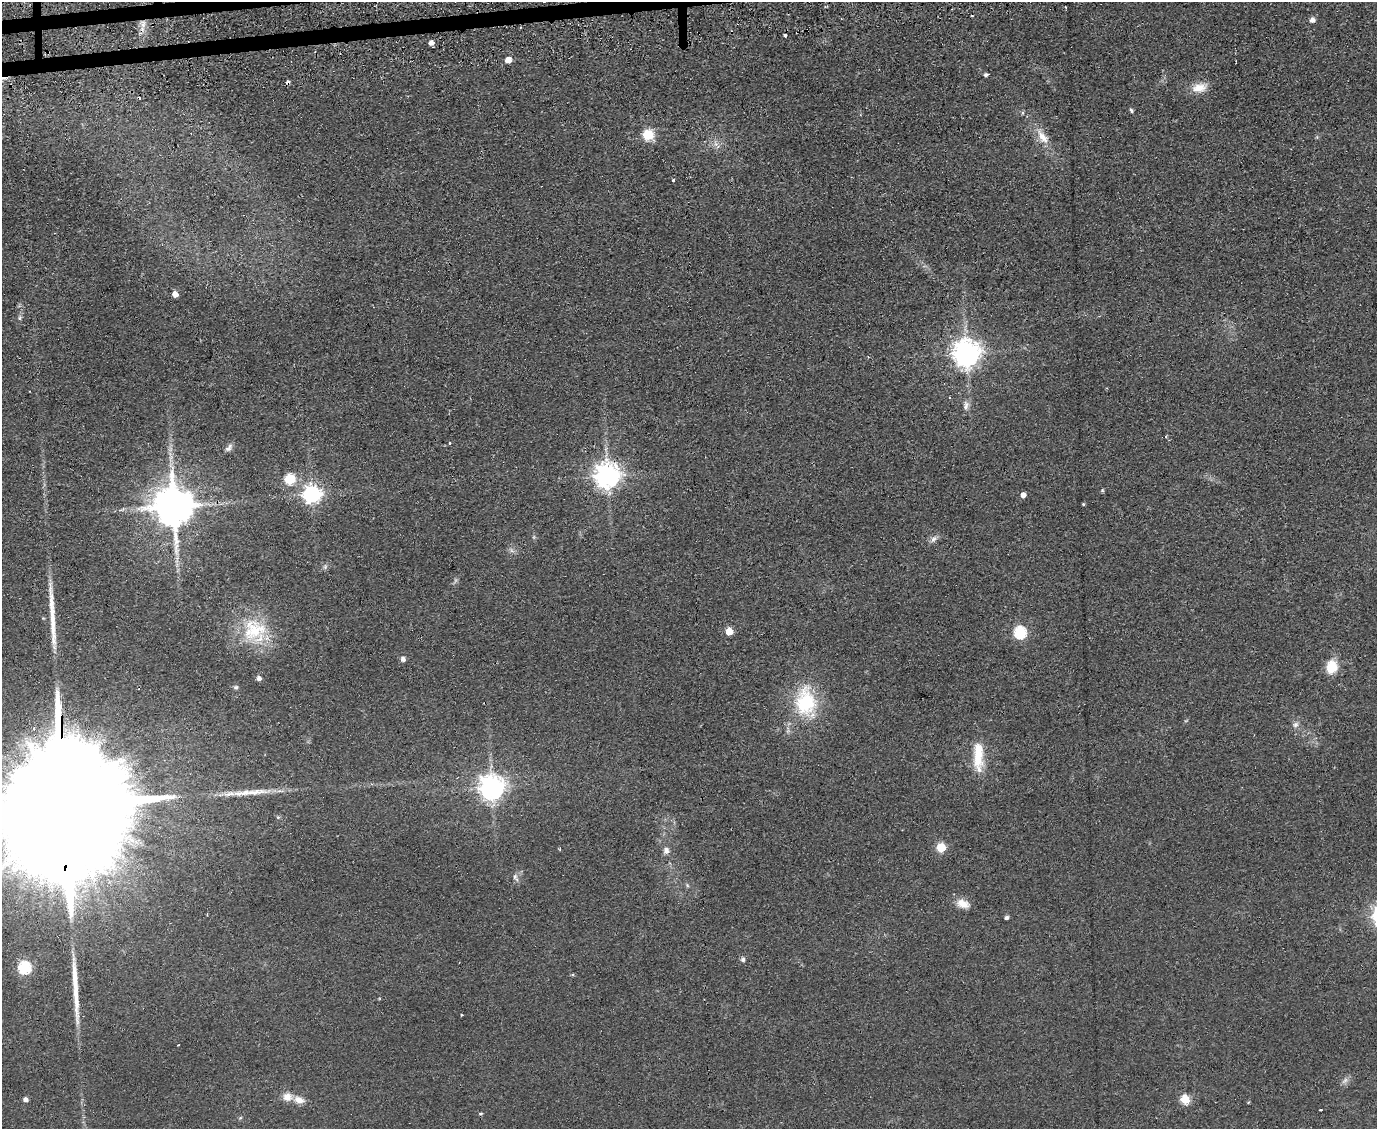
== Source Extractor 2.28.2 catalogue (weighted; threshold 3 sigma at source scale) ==
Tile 8 of 3 x 4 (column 2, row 3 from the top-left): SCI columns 1801-3175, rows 1170-2296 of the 4674 x 6921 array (HDU 1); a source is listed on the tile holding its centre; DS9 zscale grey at full resolution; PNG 1379 x 1131 px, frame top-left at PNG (2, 2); no overlay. Shown black and unused: <1% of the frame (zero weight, under 2 of 3 exposures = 3% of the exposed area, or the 3 px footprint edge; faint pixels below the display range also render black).
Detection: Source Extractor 2.28.2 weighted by HDU 2 'WHT'; one run over the whole footprint, this tile lists its part. Background 0.0634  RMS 0.0089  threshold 0.0401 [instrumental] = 3 sigma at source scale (4.5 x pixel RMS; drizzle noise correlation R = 1.50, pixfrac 1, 0.05/0.05 arcsec/px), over >= 5 px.
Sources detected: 71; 1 too faint to see at this stretch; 4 cosmic-ray / hot-pixel residue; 3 long thin detections or spike segments (spike, bleed or trail) — not listed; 1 inside a brighter listed object's ellipse — not listed separately; the other 62 listed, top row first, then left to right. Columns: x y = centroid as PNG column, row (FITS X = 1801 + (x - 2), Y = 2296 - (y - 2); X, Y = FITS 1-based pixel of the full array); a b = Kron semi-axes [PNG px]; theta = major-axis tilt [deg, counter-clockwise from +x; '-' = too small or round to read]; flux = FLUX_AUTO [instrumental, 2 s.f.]
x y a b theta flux
825 6 4 3 - 1.2
1312 20 6 6 - 4.1
143 24 11 6 77 5.9
785 35 3 3 - 2.8
431 43 5 4 - 5.3
508 60 5 4 - 11
986 75 4 4 - 2.1
2 79 15 4 10 4.8
288 82 4 3 - 4.6
1199 88 20 11 16 12
1131 110 5 4 - 1.5
1023 113 5 3 - 1.3
648 135 6 6 - 73
1042 137 25 10 -55 14
716 144 9 6 -72 3.6
673 180 3 3 - 2.2
175 294 5 5 - 7.4
20 318 8 5 71 2
966 354 8 8 - 1100
950 397 3 3 - 1.7
966 406 14 7 84 4.5
1165 437 3 3 - 2
449 443 3 3 - 1.1
229 448 13 6 48 3.6
607 476 8 8 - 920
290 479 6 6 - 69
1102 490 5 4 - 1.1
311 494 7 7 - 380
1023 495 5 4 - 5.8
1083 504 4 4 - 0.95
173 507 12 10 -85 3400
933 539 11 6 52 3.4
325 567 8 5 70 2.1
254 630 36 31 7 54
729 631 5 5 - 23
1020 632 6 6 - 110
403 659 5 5 - 3.8
1332 667 14 11 80 21
259 678 5 4 - 4.8
236 687 7 5 8 1.9
806 702 43 28 -87 61
1295 725 9 7 45 3.4
978 756 41 12 -89 27
491 788 8 8 - 900
63 807 93 24 -89 110000
278 817 6 5 - 1.4
941 847 5 5 - 47
666 851 9 8 - 4.1
515 877 12 6 -65 3.2
963 904 17 10 -18 9.4
1006 918 4 4 - 2.7
743 959 6 5 - 2.3
24 967 6 6 - 130
572 975 5 3 - 1.2
1345 1081 11 6 42 3.4
287 1097 13 11 -17 8
1185 1099 5 5 - 44
25 1100 5 4 - 4.4
1248 1102 4 3 - 0.85
1321 1110 3 2 - 1.6
480 1113 5 4 - 1.2
240 1118 5 4 - 1.1
Overlapping masked pixels (flux is a lower limit): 3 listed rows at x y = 2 79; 288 82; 63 807
Isophote crosses this tile's border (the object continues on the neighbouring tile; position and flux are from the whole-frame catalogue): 2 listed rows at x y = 2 79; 63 807